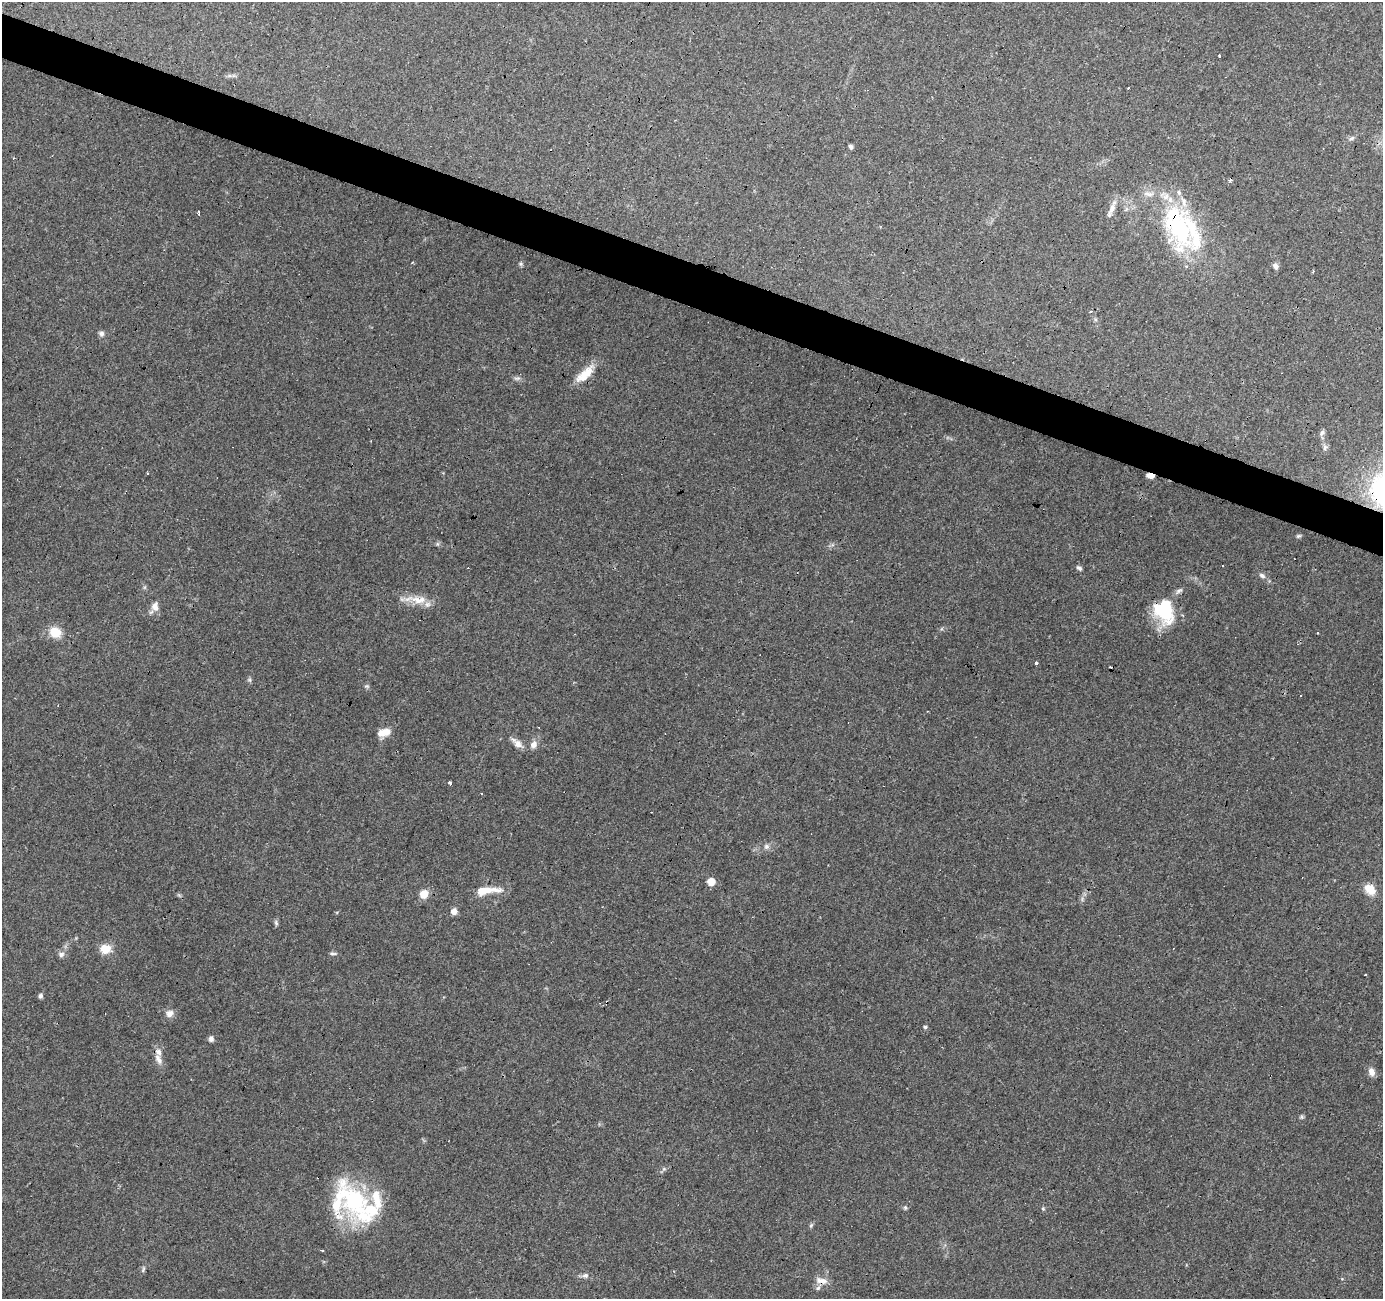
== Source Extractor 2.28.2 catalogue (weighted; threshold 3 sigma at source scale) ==
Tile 11 of 4 x 4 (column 3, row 3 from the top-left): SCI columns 2769-4149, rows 1570-2866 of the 5531 x 5667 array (HDU 1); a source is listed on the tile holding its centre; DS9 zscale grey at full resolution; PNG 1385 x 1301 px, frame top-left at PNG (2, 2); no overlay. Shown black and unused: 3% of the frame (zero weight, under 3 of 4 exposures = <1% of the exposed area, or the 3 px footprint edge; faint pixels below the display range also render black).
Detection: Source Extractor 2.28.2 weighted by HDU 2 'WHT'; one run over the whole footprint, this tile lists its part. Background 0.109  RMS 0.006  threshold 0.0272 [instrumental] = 3 sigma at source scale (4.5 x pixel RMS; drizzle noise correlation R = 1.50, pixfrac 1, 0.0396/0.0396 arcsec/px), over >= 5 px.
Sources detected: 81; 7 cosmic-ray / hot-pixel residue — not listed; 14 inside a brighter listed object's ellipse — not listed separately; the other 60 listed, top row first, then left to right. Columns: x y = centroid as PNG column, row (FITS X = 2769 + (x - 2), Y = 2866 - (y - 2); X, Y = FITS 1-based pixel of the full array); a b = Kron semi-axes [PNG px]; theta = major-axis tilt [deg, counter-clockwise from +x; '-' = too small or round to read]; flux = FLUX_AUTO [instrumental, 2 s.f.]
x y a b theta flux
1352 138 9 5 27 1.4
851 147 4 4 - 1.9
1111 210 24 6 67 4.5
199 213 4 2 - 1.1
1179 229 56 33 -67 79
520 264 7 5 -21 1.1
1275 266 8 6 -52 2.1
1313 271 3 3 - 0.72
1090 312 3 3 - 0.68
101 334 7 7 - 1.9
585 374 29 11 42 11
517 378 10 4 0 1.4
1322 433 9 6 68 1.8
1325 448 8 5 71 1.6
1150 476 7 4 -9 4.1
1299 536 7 4 26 0.9
437 544 6 4 71 0.87
1079 568 8 5 -37 1.3
1262 576 9 6 -26 2
1179 591 12 5 38 1.8
418 600 28 11 -6 10
155 606 14 10 85 4.1
1164 611 29 21 -73 30
55 632 12 10 -28 11
1318 633 3 3 - 1.2
1036 663 3 3 - 3
249 680 6 5 - 1
367 686 7 5 0 1.1
386 732 12 11 - 4.6
517 743 16 8 -40 4.4
533 745 9 8 - 3.4
450 783 3 3 - 5.6
766 847 7 7 - 1.9
711 882 6 5 - 9.3
1370 889 12 9 -35 9.6
485 891 29 8 6 13
424 894 8 7 - 8.8
454 911 7 7 - 3.4
276 923 8 5 -64 1.2
105 949 12 10 -1 8.6
61 954 8 7 - 2.2
333 954 10 4 0 1.1
1366 975 3 3 - 1.4
40 996 6 5 - 1.4
170 1013 9 8 - 3.7
925 1027 6 4 -11 1
211 1039 7 6 - 1.8
158 1059 17 8 -64 4.4
1371 1072 10 8 -73 3.4
1302 1117 6 5 - 0.95
664 1169 6 4 -18 0.87
354 1200 62 31 -69 64
905 1208 6 5 - 0.9
1043 1208 5 4 - 0.81
811 1225 7 4 46 0.95
322 1250 4 2 - 0.71
143 1269 10 4 73 1.2
585 1275 8 7 - 2
1342 1279 5 3 - 0.5
821 1281 18 8 -10 4.8
Overlapping masked pixels (flux is a lower limit): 4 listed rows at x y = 1179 229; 1150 476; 1164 611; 821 1281